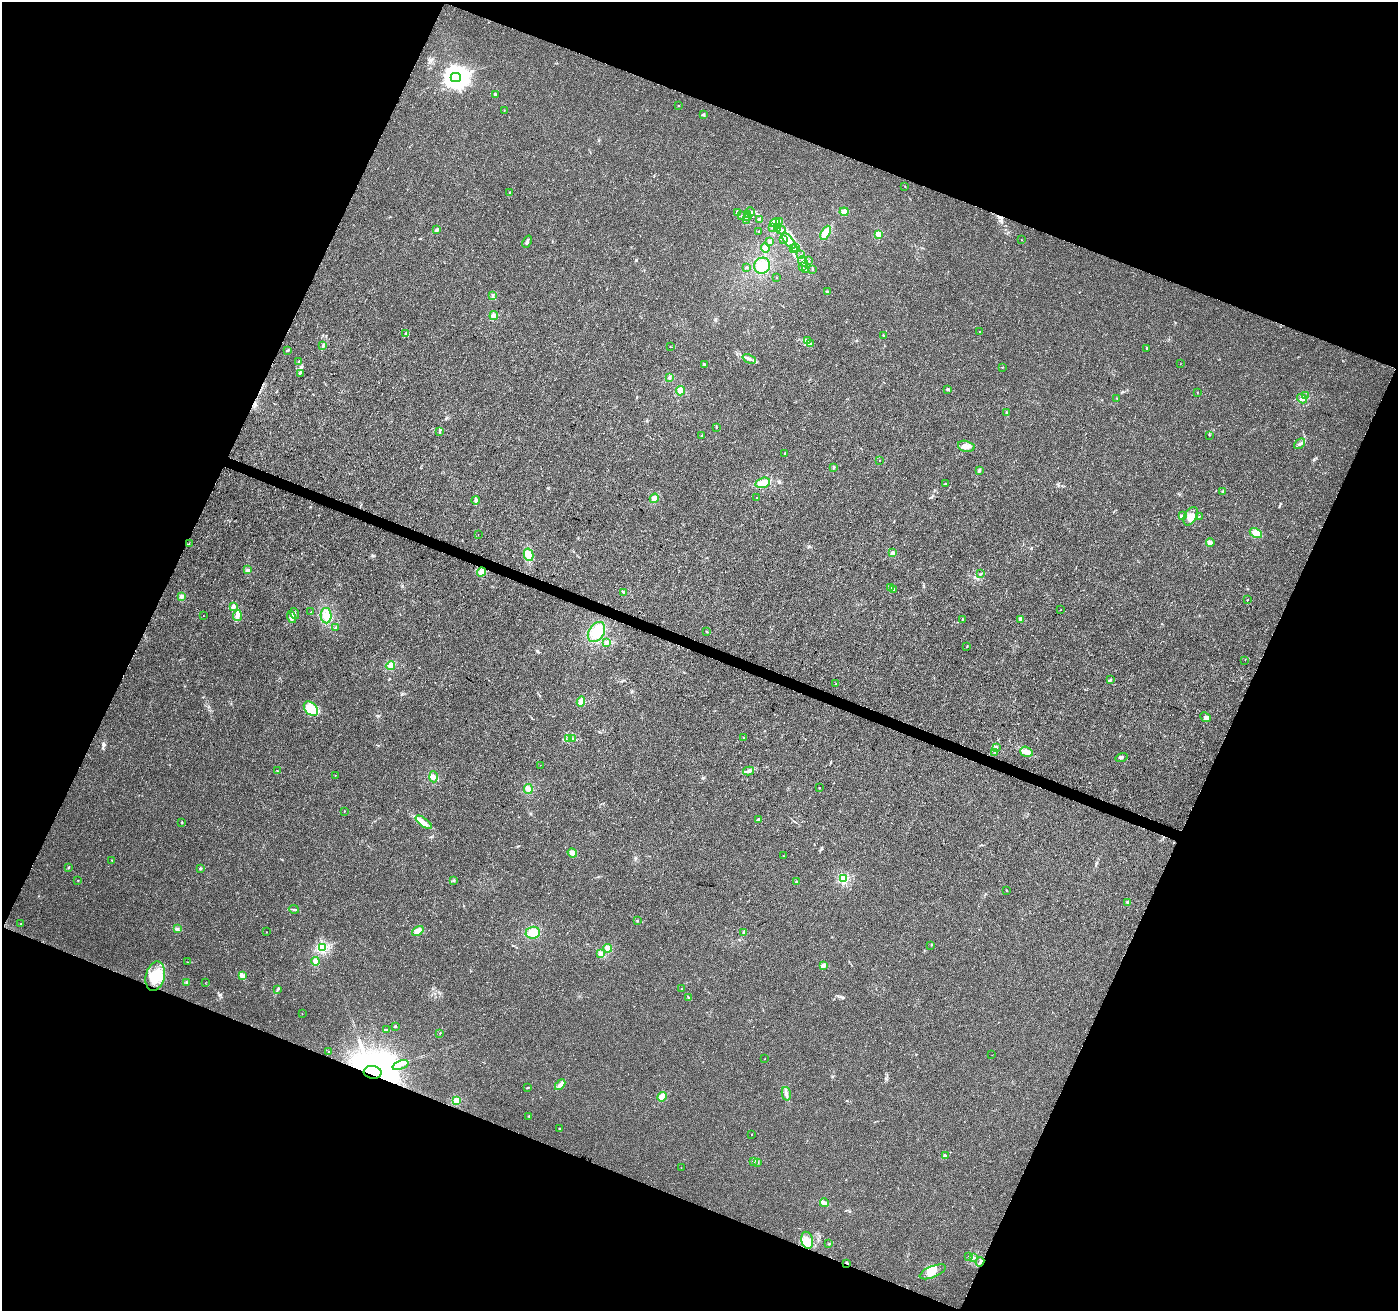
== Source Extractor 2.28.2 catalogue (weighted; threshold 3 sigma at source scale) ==
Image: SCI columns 12-5592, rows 219-5453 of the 5612 x 5737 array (HDU 1 of 3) = the unmasked area's bounding box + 8 px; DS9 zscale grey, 4 x 4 block average (1 PNG px = mean of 4 x 4 image px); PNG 1400 x 1313 px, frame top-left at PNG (2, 2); each listed source drawn as its Kron ellipse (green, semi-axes under 4 px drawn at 4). Shown black and unused: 43% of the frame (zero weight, under 3 of 4 exposures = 1% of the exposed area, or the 3 px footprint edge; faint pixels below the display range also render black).
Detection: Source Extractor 2.28.2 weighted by HDU 2 'WHT'. Background 0.00894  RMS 0.0029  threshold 0.0129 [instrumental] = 3 sigma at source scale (4.5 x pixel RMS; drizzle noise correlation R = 1.50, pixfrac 1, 0.0396/0.0396 arcsec/px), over >= 5 px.
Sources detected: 232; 4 inside a brighter object's white glare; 2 cosmic-ray / hot-pixel residue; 1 long thin detection or spike segment (spike, bleed or trail) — neither listed nor drawn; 6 coinciding with a brighter row at this scale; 17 inside a brighter listed object's ellipse — not listed separately; the other 202 listed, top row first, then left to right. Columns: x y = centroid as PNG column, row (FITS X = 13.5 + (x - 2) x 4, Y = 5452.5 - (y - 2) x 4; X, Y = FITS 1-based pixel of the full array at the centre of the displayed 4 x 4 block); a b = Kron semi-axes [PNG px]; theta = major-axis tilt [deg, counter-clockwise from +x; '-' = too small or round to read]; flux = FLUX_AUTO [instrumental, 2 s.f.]
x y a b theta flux
456 78 5 4 - 2100
495 94 2 2 - 7.6
679 106 2 2 - 0.5
504 111 2 2 - 0.6
704 115 2 2 - 0.76
905 187 2 2 - 0.43
510 192 2 2 - 0.83
737 212 3 2 - 2.9
750 212 5 2 - 2.9
844 212 4 4 - 6.5
748 214 2 2 - 1
741 216 2 2 - 0.58
748 216 3 2 - 3.6
760 219 3 2 - 1.4
747 220 3 2 - 0.76
780 221 2 2 - 0.45
775 223 5 4 - 6.4
772 228 3 2 - 0.92
778 228 3 2 - 0.89
437 230 4 3 - 2.6
781 230 4 2 - 2.4
759 231 2 2 - 0.79
826 233 7 4 61 19
879 234 2 2 - 59
784 240 3 2 - 1.6
1021 240 2 2 - 0.66
789 241 9 2 -51 14
527 242 6 2 66 4.3
770 242 3 2 - 2.4
765 248 5 3 - 5.5
794 248 3 2 - 0.89
796 248 2 2 - 1.2
800 255 2 2 - 0.94
803 261 5 2 - 7.5
809 261 2 2 - 0.56
762 266 8 7 - 16
747 267 2 2 - 1.1
803 267 2 2 - 0.84
805 270 2 2 - 0.73
812 270 2 2 - 1.2
776 277 2 2 - 0.5
827 292 4 2 - 2.5
493 296 2 2 - 0.84
494 316 4 4 - 6.2
979 332 2 2 - 1.3
406 333 3 3 - 2.8
884 335 2 2 - 1.1
807 340 4 3 - 3.7
811 344 2 2 - 1.2
323 346 3 2 - 3.1
670 347 2 2 - 0.68
1146 348 2 2 - 1.3
287 350 3 2 - 1.9
749 359 7 2 -24 4.8
298 362 2 2 - 0.78
704 364 2 2 - 1.8
1180 364 2 2 - 0.33
1002 367 3 2 - 0.9
300 373 3 2 - 1.8
669 378 2 2 - 1.5
947 389 4 2 - 3.1
681 391 5 4 - 8.1
1197 392 2 2 - 0.69
1305 396 2 2 - 0.83
1117 398 2 2 - 0.59
1302 399 5 3 - 4.2
1006 413 3 2 - 1.5
716 427 2 2 - 1.5
439 431 4 2 - 1.4
1209 435 2 2 - 0.65
702 436 4 2 - 1.9
1299 444 6 3 40 4.5
966 446 8 5 -13 11
785 454 3 2 - 2.1
879 460 2 2 - 0.87
834 467 3 2 - 1.5
979 470 3 2 - 2.9
763 483 7 5 15 14
945 484 2 2 - 0.62
1223 492 2 2 - 5.9
654 498 5 3 - 6.1
757 498 2 2 - 1.5
475 500 4 2 - 3
1182 516 4 2 - 3
1191 516 10 6 61 15
1199 516 2 2 - 1.2
1256 533 6 4 -29 13
478 535 2 2 - 0.81
1210 543 4 3 - 5.2
189 544 2 2 - 0.45
892 553 3 3 - 2.7
528 555 6 4 -77 10
248 570 3 3 - 3.2
481 572 5 4 - 8.5
981 574 2 2 - 0.92
891 588 2 2 - 0.96
894 589 3 2 - 1.9
623 592 3 2 - 1.8
181 597 2 2 - 1.6
1247 600 2 2 - 0.77
234 606 4 3 - 3.1
1061 609 2 2 - 0.44
311 612 2 2 - 1.1
294 613 6 2 -69 3
203 615 2 2 - 0.43
237 616 5 4 - 9.2
326 616 7 5 -89 15
291 617 6 3 -73 5.8
962 619 2 2 - 0.71
1021 619 2 2 - 21
336 628 3 2 - 1.8
596 632 11 7 58 25
707 632 2 2 - 1
607 643 3 2 - 2.4
967 647 2 2 - 0.59
1245 660 2 2 - 0.23
390 666 5 4 - 6.5
1110 680 3 2 - 1.8
836 683 2 2 - 0.36
581 701 5 4 - 7.2
311 709 8 5 -47 34
1206 717 6 4 -44 4.9
572 738 2 2 - 0.73
744 738 2 2 - 0.97
568 739 2 2 - 0.66
996 748 3 2 - 1.9
994 752 2 2 - 0.48
1026 752 6 5 - 9.4
1121 757 6 2 17 3.5
540 765 2 2 - 0.22
278 771 2 2 - 0.73
749 771 6 2 15 4
335 775 2 2 - 0.48
434 777 5 3 - 6.5
819 788 2 2 - 0.69
528 789 5 3 - 4.7
344 811 2 2 - 0.97
758 820 2 2 - 21
182 822 3 2 - 1.1
424 822 9 4 -37 11
572 853 5 4 - 5.8
783 856 2 2 - 0.65
112 860 2 2 - 0.53
68 867 3 2 - 1.6
200 868 2 2 - 3.1
844 879 2 2 - 160
78 880 2 2 - 0.69
454 880 2 2 - 1.1
796 882 3 2 - 1.3
1006 890 3 2 - 0.75
1128 902 3 2 - 1.9
294 909 5 2 - 1.9
637 921 3 2 - 1.3
21 924 2 2 - 0.72
177 929 3 3 - 2.7
418 931 6 4 38 11
266 932 2 2 - 0.45
533 933 7 6 - 18
744 933 3 2 - 1.6
931 945 2 2 - 0.59
323 947 2 2 - 200
608 948 4 4 - 6.3
601 954 4 3 - 4.4
315 961 4 4 - 5.8
187 962 2 2 - 0.59
824 965 4 3 - 3.1
155 976 15 9 76 39
242 976 4 2 - 3.5
186 982 3 2 - 1.1
205 983 2 2 - 0.28
681 988 2 2 - 0.52
277 989 3 2 - 1.3
688 997 2 2 - 0.76
302 1014 2 2 - 0.66
395 1026 3 2 - 2.3
386 1030 3 2 - 1.7
440 1033 2 2 - 0.6
329 1052 2 2 - 1.7
992 1055 2 2 - 0.22
765 1059 2 2 - 0.51
400 1065 8 2 21 5
373 1072 9 6 -4 8600
560 1085 6 2 47 12
527 1087 2 2 - 0.65
786 1094 7 2 -77 4.4
662 1097 5 4 - 8.6
456 1101 2 2 - 80
529 1116 3 2 - 1.6
560 1129 3 2 - 1.3
751 1135 2 2 - 0.34
946 1156 3 2 - 1.7
754 1162 2 2 - 0.78
757 1163 2 2 - 0.54
681 1168 2 2 - 0.51
824 1203 4 3 - 3.8
807 1240 9 5 -76 22
829 1244 2 2 - 1.3
968 1257 2 2 - 0.31
974 1258 2 2 - 0.93
980 1262 4 2 - 2.4
847 1263 4 2 - 1.4
933 1272 14 5 22 20
Overlapping masked pixels (flux is a lower limit): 4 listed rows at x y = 373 1072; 807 1240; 980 1262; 847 1263
Diffuse or blended objects may show on this block-average render without a row.